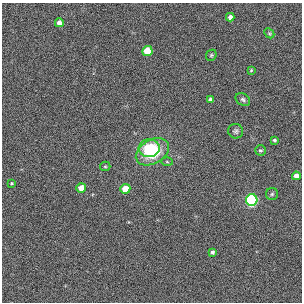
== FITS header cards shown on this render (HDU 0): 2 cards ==
NAXIS1  =                  300
NAXIS2  =                  300

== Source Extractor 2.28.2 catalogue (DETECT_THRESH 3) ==
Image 300 x 300 px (HDU 0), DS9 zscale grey, 1 PNG px = 1 image px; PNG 304 x 304 px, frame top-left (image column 1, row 300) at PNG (2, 3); each listed source drawn as its Kron ellipse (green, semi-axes under 4 px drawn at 4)
Background 0.00201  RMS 0.031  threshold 0.0941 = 3 sigma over >= 5 px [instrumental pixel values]
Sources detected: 22; all 22 listed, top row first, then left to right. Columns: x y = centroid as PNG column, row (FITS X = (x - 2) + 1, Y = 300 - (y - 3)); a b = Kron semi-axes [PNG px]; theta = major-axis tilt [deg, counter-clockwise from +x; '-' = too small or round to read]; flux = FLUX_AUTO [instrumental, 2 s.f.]
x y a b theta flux
230 17 4 4 - 9.5
59 23 4 4 - 13
269 33 5 4 - 2.7
147 51 5 5 - 60
211 55 6 5 - 2.9
251 70 4 4 - 1.9
210 99 4 4 - 8
243 99 8 5 -31 4.8
236 131 7 7 - 5
274 140 3 3 - 3.6
149 148 10 9 - 42
260 150 5 5 - 3.6
152 152 18 12 30 93
167 162 5 4 - 2.4
105 166 5 4 - 2.5
296 176 4 4 - 14
11 183 3 3 - 2
81 188 5 4 - 24
125 189 5 5 - 37
272 194 6 6 - 3.4
252 200 6 6 - 300
212 252 3 3 - 4.1